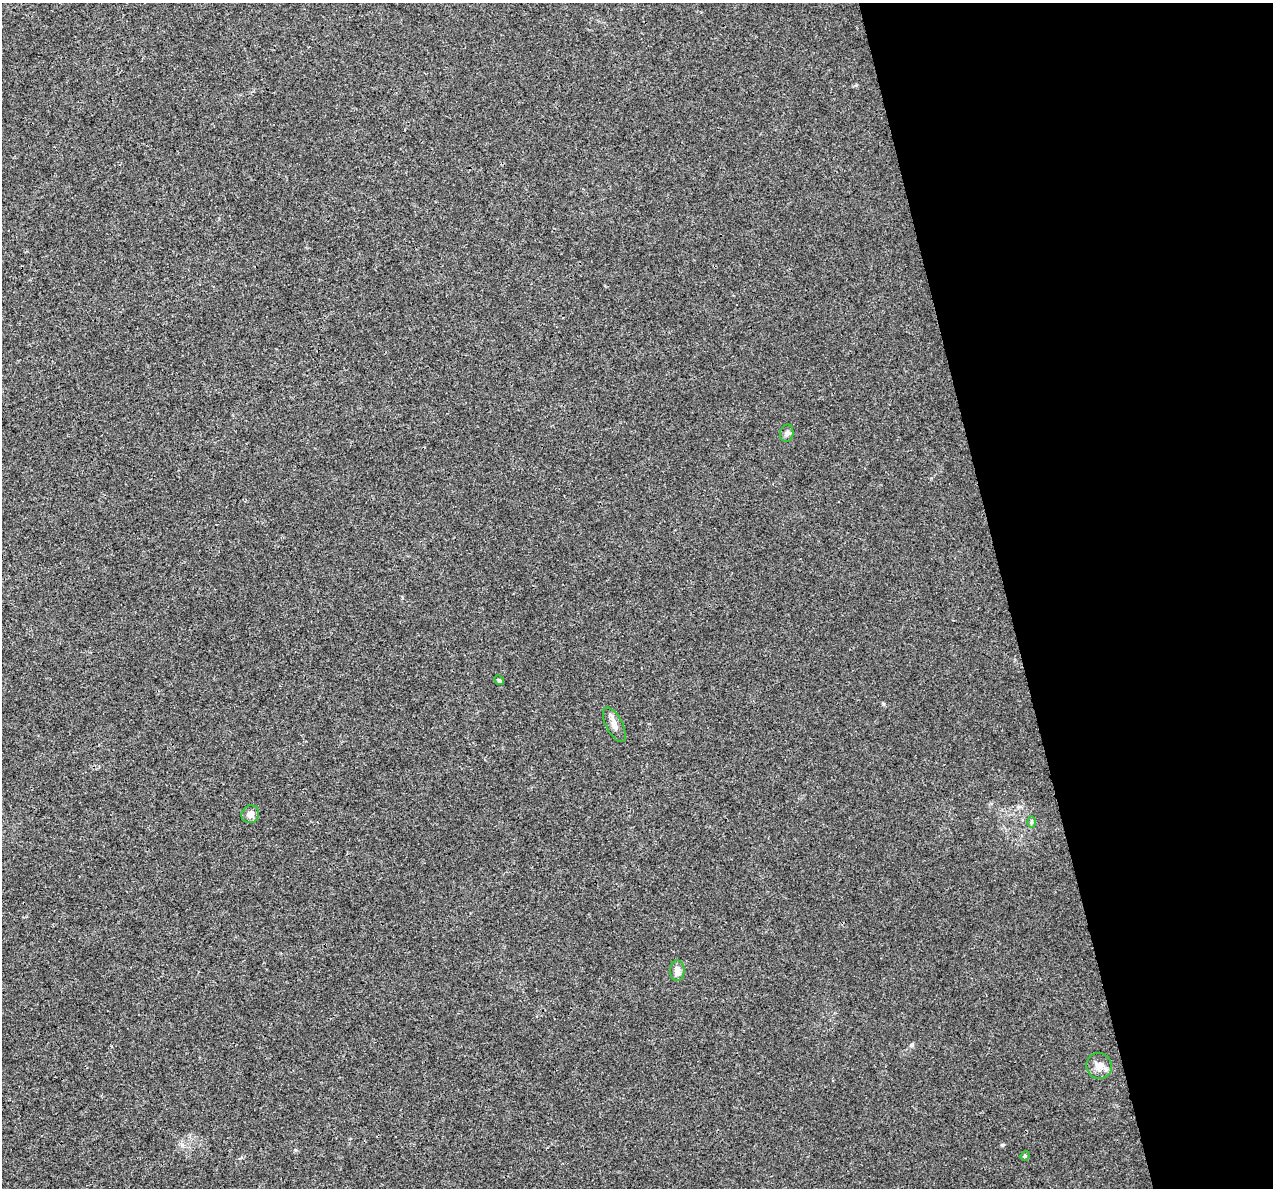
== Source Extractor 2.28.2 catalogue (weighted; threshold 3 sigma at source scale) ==
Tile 12 of 4 x 4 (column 4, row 3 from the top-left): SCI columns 3815-5085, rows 1276-2461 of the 5085 x 4877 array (HDU 1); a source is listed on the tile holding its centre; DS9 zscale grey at full resolution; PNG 1275 x 1190 px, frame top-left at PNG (2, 3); each listed source drawn as its Kron ellipse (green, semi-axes under 4 px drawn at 4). Shown black and unused: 21% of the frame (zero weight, under 3 of 4 exposures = <1% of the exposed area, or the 3 px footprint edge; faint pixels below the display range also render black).
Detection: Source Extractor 2.28.2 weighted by HDU 2 'WHT'; one run over the whole footprint, this tile lists its part. Background 0.00463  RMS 0.0025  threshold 0.0112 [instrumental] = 3 sigma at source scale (4.5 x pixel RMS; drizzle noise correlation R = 1.50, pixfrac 1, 0.0396/0.0396 arcsec/px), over >= 5 px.
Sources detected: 8; all 8 listed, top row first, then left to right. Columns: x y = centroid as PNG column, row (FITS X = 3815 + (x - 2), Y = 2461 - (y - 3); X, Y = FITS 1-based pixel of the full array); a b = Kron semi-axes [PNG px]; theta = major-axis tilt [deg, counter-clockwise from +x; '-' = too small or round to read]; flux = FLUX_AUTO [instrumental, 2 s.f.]
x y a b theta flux
787 433 9 6 81 0.7
499 680 5 4 - 0.3
614 725 19 8 -62 1.7
250 814 9 8 - 1.6
1032 822 6 4 88 0.37
677 971 10 7 -89 1.8
1099 1066 13 12 - 2.3
1025 1156 5 4 - 0.3